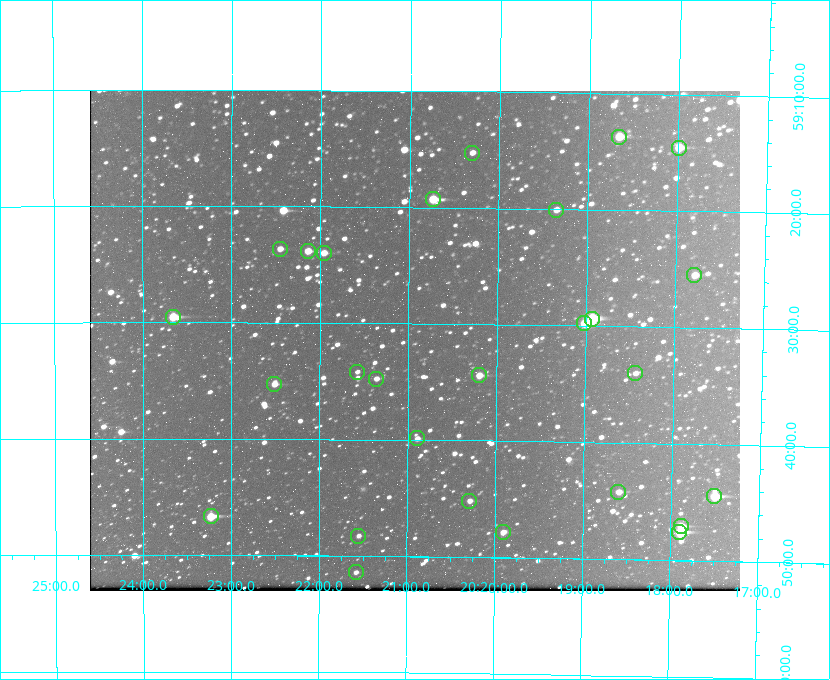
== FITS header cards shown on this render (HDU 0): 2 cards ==
NAXIS1  =                  650 / Width of table row in bytes
NAXIS2  =                  500 / Number of rows in table

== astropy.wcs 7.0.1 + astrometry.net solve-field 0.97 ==
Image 650 x 500 px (HDU 0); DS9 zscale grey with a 90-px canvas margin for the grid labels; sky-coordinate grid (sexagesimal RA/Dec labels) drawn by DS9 from the SOLVED WCS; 27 Tycho-2 reference stars matched to detected sources circled (green)
Header WCS: none
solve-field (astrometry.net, Tycho-2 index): SOLVED blind (the file carries no WCS)
Solved WCS: RA---TAN-SIP/DEC--TAN-SIP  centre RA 20:20:56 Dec +59:31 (305.23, +59.52 deg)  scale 5.16 arcsec/px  FOV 55.9' x 43.0'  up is +179 deg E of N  parity flipped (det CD > 0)
(file carries no celestial WCS; the grid is the blind solution)
Tycho-2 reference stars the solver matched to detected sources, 27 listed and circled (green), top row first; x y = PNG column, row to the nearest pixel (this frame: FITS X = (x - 90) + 1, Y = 500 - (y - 92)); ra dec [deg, ICRS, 3 dp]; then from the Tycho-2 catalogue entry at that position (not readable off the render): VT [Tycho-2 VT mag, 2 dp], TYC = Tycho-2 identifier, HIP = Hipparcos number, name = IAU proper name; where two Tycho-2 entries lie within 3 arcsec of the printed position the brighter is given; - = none
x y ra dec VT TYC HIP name
619 138 304.666 +59.228 9.63 3949-1325-1 - -
679 149 304.498 +59.243 9.91 3949-663-1 - -
472 154 305.075 +59.254 11.10 3949-857-1 - -
433 200 305.185 +59.322 8.95 3949-1869-1 - -
556 211 304.838 +59.335 10.93 3949-1877-1 - -
280 250 305.613 +59.394 10.81 3949-1261-1 - -
308 252 305.535 +59.397 10.37 3949-1383-1 - -
324 254 305.490 +59.400 10.79 3949-1179-1 - -
694 276 304.447 +59.425 10.97 3949-965-1 - -
173 318 305.915 +59.492 9.25 3949-1149-1 - -
592 320 304.733 +59.490 8.93 3949-1451-1 - -
584 324 304.755 +59.496 9.37 3949-615-1 - -
357 373 305.394 +59.570 11.70 3949-405-1 - -
635 374 304.607 +59.567 11.00 3949-1861-1 - -
479 376 305.049 +59.573 10.18 3949-1099-1 - -
376 380 305.340 +59.579 10.98 3949-39-1 - -
274 385 305.628 +59.588 10.19 3949-1517-1 - -
417 439 305.223 +59.664 11.52 3949-1631-1 - -
618 493 304.649 +59.737 10.61 3949-735-1 - -
714 497 304.376 +59.741 8.68 3949-423-1 - -
469 502 305.073 +59.753 11.06 3949-89-1 - -
211 517 305.808 +59.778 8.73 3949-715-1 100545 -
681 527 304.470 +59.785 9.54 3949-1615-1 - -
503 533 304.976 +59.797 11.33 3949-1031-1 - -
679 533 304.474 +59.793 10.98 3949-1187-1 100048 -
358 537 305.387 +59.804 11.49 3949-285-1 - -
356 573 305.395 +59.857 11.71 3949-313-1 - -